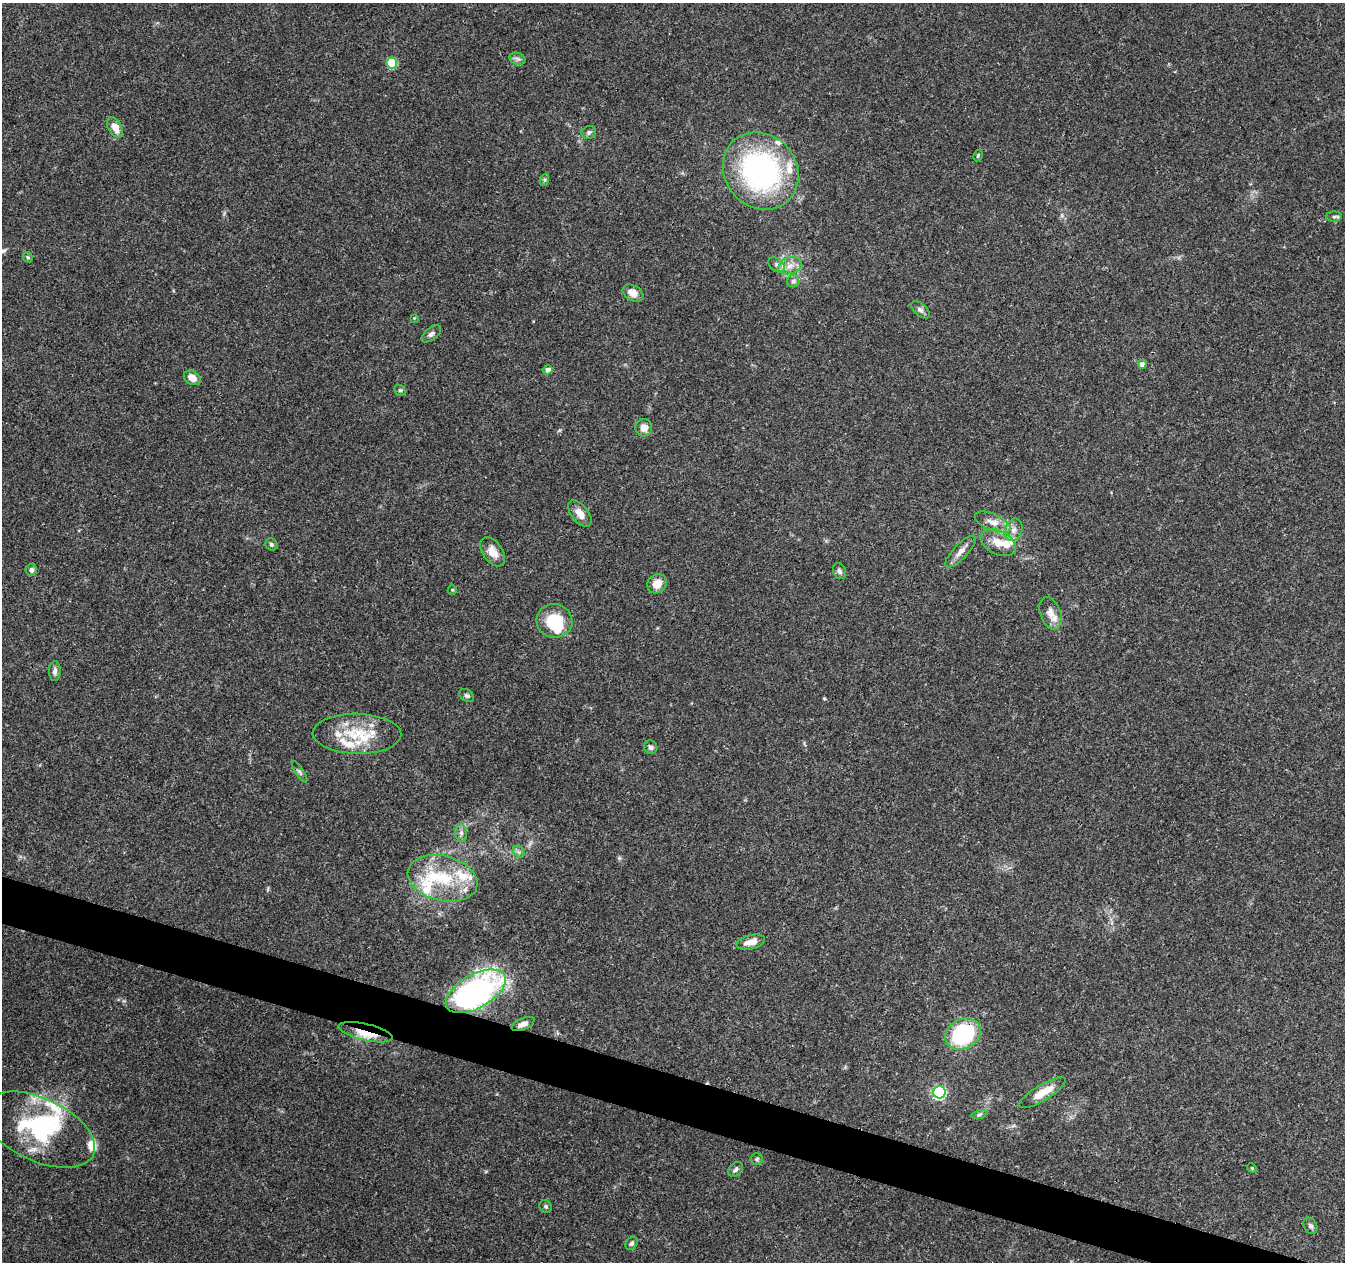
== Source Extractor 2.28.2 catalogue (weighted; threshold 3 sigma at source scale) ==
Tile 6 of 4 x 4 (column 2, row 2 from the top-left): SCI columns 1354-2696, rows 2802-4061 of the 5388 x 5541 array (HDU 1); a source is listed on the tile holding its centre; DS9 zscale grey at full resolution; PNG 1347 x 1264 px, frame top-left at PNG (2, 3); each listed source drawn as its Kron ellipse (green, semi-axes under 4 px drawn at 4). Shown black and unused: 3% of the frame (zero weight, under 3 of 4 exposures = <1% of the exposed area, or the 3 px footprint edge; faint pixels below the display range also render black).
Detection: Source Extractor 2.28.2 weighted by HDU 2 'WHT'; one run over the whole footprint, this tile lists its part. Background 0.0487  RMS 0.0025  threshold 0.0113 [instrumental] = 3 sigma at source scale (4.5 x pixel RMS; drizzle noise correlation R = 1.50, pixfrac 1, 0.0396/0.0396 arcsec/px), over >= 5 px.
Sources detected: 77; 1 inside a brighter object's white glare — neither listed nor drawn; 19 inside a brighter listed object's ellipse — not listed separately; the other 57 listed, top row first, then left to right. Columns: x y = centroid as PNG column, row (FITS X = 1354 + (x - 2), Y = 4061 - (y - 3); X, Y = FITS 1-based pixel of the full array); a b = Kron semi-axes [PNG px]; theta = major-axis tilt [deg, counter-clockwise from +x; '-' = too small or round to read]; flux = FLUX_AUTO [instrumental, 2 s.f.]
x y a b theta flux
517 59 8 6 -18 0.74
392 63 5 5 - 13
115 127 11 6 -61 2.6
589 132 7 6 - 0.62
978 156 6 4 64 0.34
761 171 41 36 -50 55
544 180 6 4 71 0.38
1334 217 8 5 1 0.49
28 257 5 4 - 0.34
776 265 9 6 -43 0.89
790 266 11 8 19 2.1
793 281 6 6 - 0.67
633 293 11 7 -30 2.5
920 310 11 6 -43 0.81
414 318 3 2 - 0.2
431 334 11 6 38 0.83
1142 364 4 4 - 1.2
548 370 4 4 - 1.3
192 378 9 6 -34 2.4
400 390 6 5 - 0.39
644 428 8 8 - 2
580 514 15 8 -52 2.4
993 522 19 8 -23 2.5
1014 530 11 8 69 1.7
998 543 19 12 -27 3.7
271 544 6 5 - 0.53
960 551 21 7 46 2
493 552 16 10 -55 2.9
31 570 6 5 - 0.82
839 571 8 6 -67 0.72
657 584 10 9 - 3.1
452 590 5 4 - 0.29
1050 613 17 10 -71 2.5
555 621 18 16 -15 10
55 671 10 6 89 0.9
467 696 8 5 -31 0.58
357 734 44 20 -1 11
651 747 7 6 - 0.71
300 772 12 4 -56 0.57
461 833 9 6 -82 0.87
519 852 6 5 - 0.56
443 878 35 22 -14 15
751 942 14 7 13 2.6
476 991 33 17 29 93
523 1024 12 5 23 1.6
366 1032 28 8 -13 4.9
963 1034 18 14 29 26
939 1092 6 6 - 36
1042 1093 27 8 31 4.1
979 1114 8 4 9 0.46
39 1130 60 31 -25 25
757 1159 6 6 - 0.49
1252 1168 5 4 - 0.28
736 1169 8 6 46 0.77
546 1207 7 6 - 0.48
1311 1226 9 6 -58 0.67
632 1243 7 5 55 0.58
Overlapping masked pixels (flux is a lower limit): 4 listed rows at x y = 476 991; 523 1024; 366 1032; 963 1034